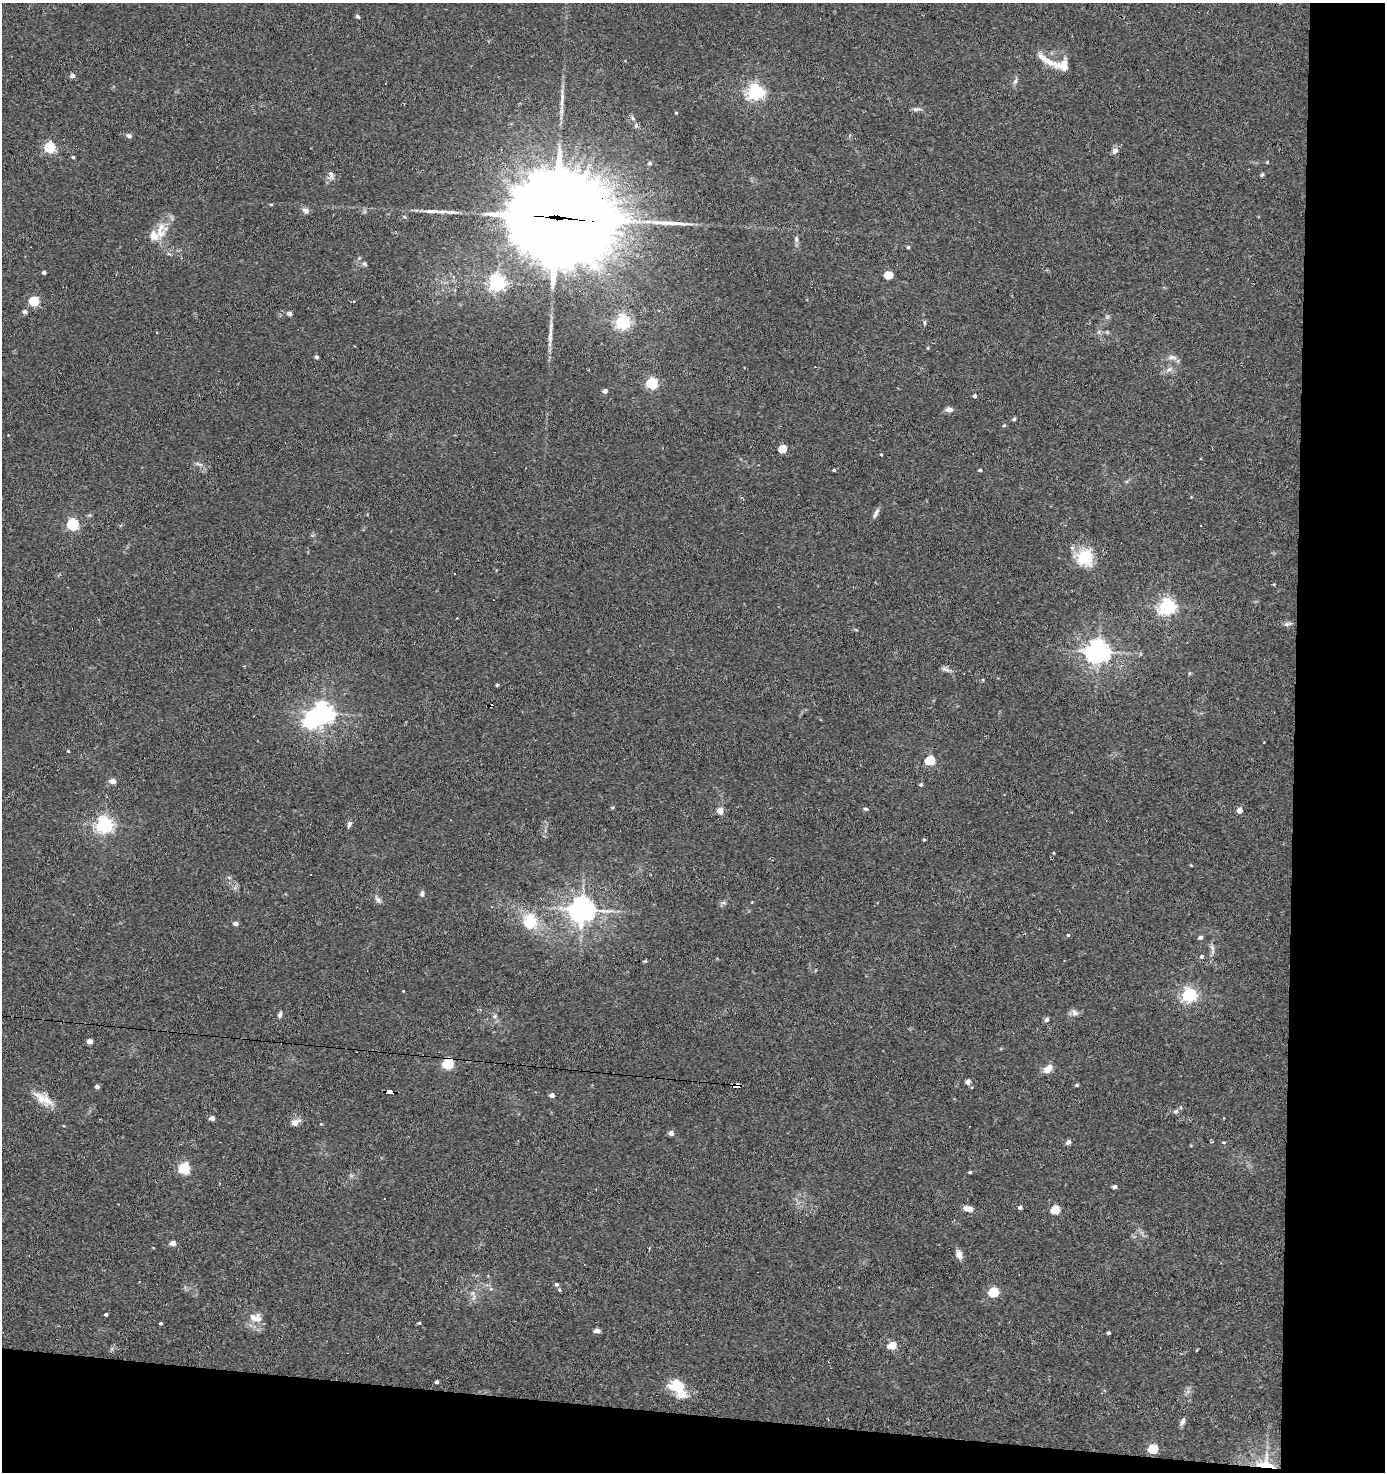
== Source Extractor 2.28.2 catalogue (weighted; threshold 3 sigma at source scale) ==
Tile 9 of 3 x 3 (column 3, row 3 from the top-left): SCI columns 2953-4335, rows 1-1470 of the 4435 x 4410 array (HDU 1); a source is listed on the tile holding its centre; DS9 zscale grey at full resolution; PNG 1387 x 1474 px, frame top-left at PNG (2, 3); no overlay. Shown black and unused: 11% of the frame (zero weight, under 2 of 3 exposures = <1% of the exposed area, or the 3 px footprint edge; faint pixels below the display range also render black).
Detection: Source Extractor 2.28.2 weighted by HDU 2 'WHT'; one run over the whole footprint, this tile lists its part. Background 0.0536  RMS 0.0051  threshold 0.023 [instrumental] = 3 sigma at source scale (4.5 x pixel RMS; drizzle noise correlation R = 1.50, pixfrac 1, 0.05/0.05 arcsec/px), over >= 5 px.
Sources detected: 137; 1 inside a brighter object's white glare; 4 cosmic-ray / hot-pixel residue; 3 long thin detections or spike segments (spike, bleed or trail) — not listed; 3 inside a brighter listed object's ellipse — not listed separately; the other 126 listed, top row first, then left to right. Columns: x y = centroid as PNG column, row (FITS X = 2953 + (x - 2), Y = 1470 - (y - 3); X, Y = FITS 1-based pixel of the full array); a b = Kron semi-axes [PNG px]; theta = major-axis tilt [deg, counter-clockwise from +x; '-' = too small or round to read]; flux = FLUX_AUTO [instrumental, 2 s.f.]
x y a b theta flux
358 17 5 4 - 0.96
1042 57 15 8 -39 3.7
1062 66 22 15 -8 8.1
72 76 7 5 -13 1.3
1015 81 8 5 61 1.3
755 92 6 6 - 170
917 109 12 5 7 1.6
676 113 4 3 - 0.48
632 118 6 4 -86 0.85
129 136 5 4 - 2.3
50 147 5 5 - 53
1115 151 9 7 53 1.9
73 157 3 3 - 0.72
649 163 5 5 - 0.91
1262 174 5 4 - 0.77
331 175 12 6 -81 1.9
271 205 5 3 - 0.54
306 211 10 7 -25 2
558 218 48 26 -7 14000
154 236 23 15 31 8
796 239 10 5 -85 1.4
908 247 4 4 - 0.75
364 264 7 5 -41 1
44 272 4 3 - 1.3
888 275 5 5 - 17
453 277 5 4 - 1.2
497 283 6 6 - 180
34 301 5 5 - 31
354 301 4 3 - 0.46
24 312 4 4 - 2.1
289 314 4 4 - 2.7
623 322 6 6 - 130
925 323 7 3 -90 0.71
550 339 10 6 -81 1.9
928 348 5 3 - 0.46
316 357 4 4 - 1.1
1172 357 13 6 -8 2.1
1169 369 9 5 20 1.9
652 383 5 5 - 63
605 391 4 4 - 2.1
975 396 4 4 - 1.4
949 410 8 6 -6 2.3
1014 419 4 4 - 1
1004 426 5 4 - 0.78
782 449 5 5 - 16
881 454 3 3 - 0.44
199 464 14 4 -16 1.5
834 470 3 3 - 0.69
980 470 4 3 - 0.99
877 511 12 5 57 1.7
72 524 6 5 - 64
1200 526 3 2 - 0.8
1085 557 22 22 - 16
1167 606 6 6 - 190
1098 652 8 7 - 460
946 669 13 5 -23 1.7
983 680 5 3 - 0.39
497 685 3 3 - 0.79
323 713 7 6 - 330
68 751 3 3 - 0.52
930 760 5 5 - 30
113 781 4 4 - 5.8
921 785 4 4 - 0.9
866 809 6 4 -13 0.85
1239 810 5 4 - 4
720 811 7 7 - 3.1
349 824 9 5 62 1.4
104 825 6 6 - 180
924 840 4 3 - 0.61
422 894 8 6 77 1.4
378 900 11 6 -49 1.6
723 903 7 4 18 1
582 910 9 8 - 550
530 921 23 20 -74 15
236 924 5 4 - 1.9
1068 935 4 4 - 0.54
1200 937 6 4 19 1.2
1212 947 9 5 -72 1.6
1201 957 6 5 - 1
645 961 5 4 - 0.57
403 991 2 2 - 0.31
1189 995 6 6 - 120
1075 1013 10 7 -28 2
280 1015 7 5 73 1.4
495 1016 6 4 72 0.86
1047 1020 7 6 - 1.1
90 1041 4 4 - 4.4
448 1064 6 5 - 52
1048 1069 12 8 44 4.2
968 1082 5 4 - 2.9
1077 1085 5 4 - 0.8
737 1086 5 4 - 110
97 1087 4 4 - 2.2
390 1092 8 4 -7 60
552 1095 5 4 - 2.4
43 1099 29 11 -30 8.2
1175 1111 7 6 - 1.2
212 1118 4 4 - 3.3
295 1122 11 7 27 3
671 1133 5 4 - 2.4
1068 1142 7 6 - 1.4
1224 1142 5 3 - 0.42
184 1168 14 14 - 7.5
970 1172 4 3 - 0.6
1115 1187 4 4 - 1.6
1020 1207 4 4 - 1.4
968 1208 11 6 -15 3.3
1056 1210 5 5 - 21
173 1243 4 4 - 4.6
959 1254 9 7 -72 3.2
556 1284 5 5 - 1.1
559 1290 5 4 - 0.61
993 1292 6 5 - 35
106 1314 3 3 - 0.78
255 1318 18 11 -10 5.4
161 1323 3 3 - 0.77
419 1323 4 4 - 0.54
597 1331 5 4 - 3.3
1108 1333 3 3 - 0.83
892 1345 5 4 - 15
1197 1350 4 2 - 0.38
437 1382 3 3 - 1.2
679 1385 23 16 -28 12
1182 1421 11 5 65 1.7
1153 1449 6 5 - 33
1265 1464 24 14 -4 11
Overlapping masked pixels (flux is a lower limit): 5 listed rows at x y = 558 218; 448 1064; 737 1086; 390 1092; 1265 1464